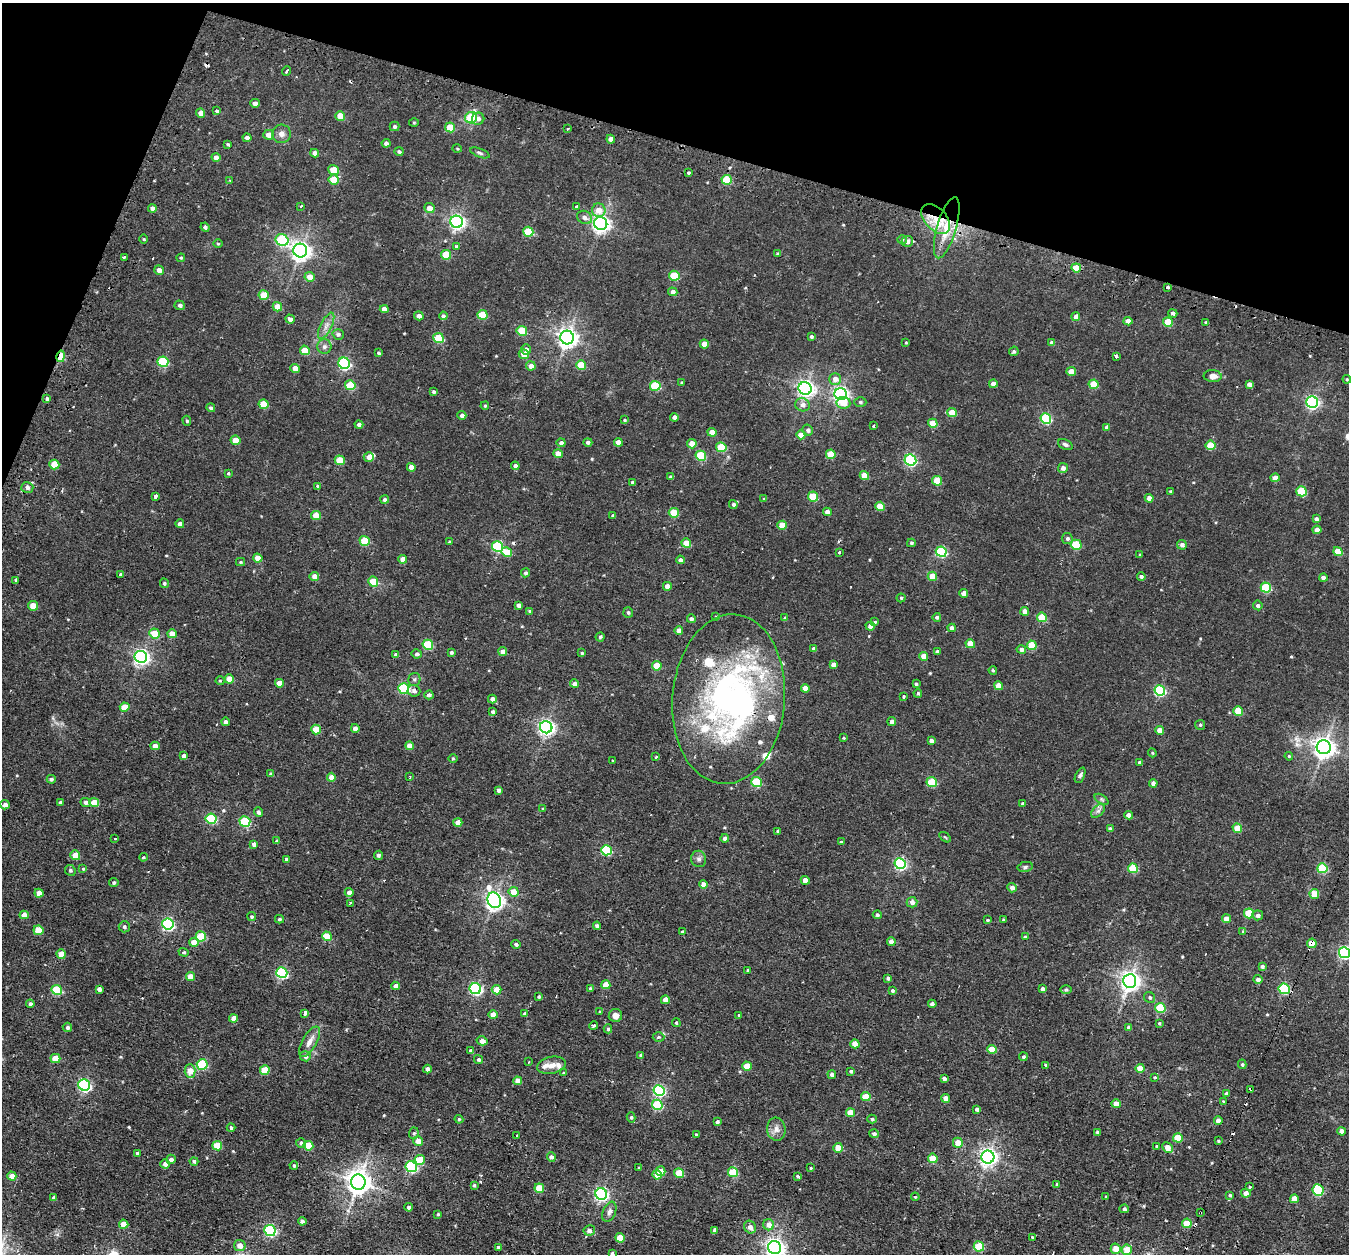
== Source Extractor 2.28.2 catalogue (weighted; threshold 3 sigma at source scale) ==
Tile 2 of 4 x 4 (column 2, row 1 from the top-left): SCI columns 1356-2702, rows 3930-5181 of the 5427 x 5445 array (HDU 1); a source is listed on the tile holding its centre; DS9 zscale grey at full resolution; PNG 1351 x 1256 px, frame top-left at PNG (2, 3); each listed source drawn as its Kron ellipse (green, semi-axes under 4 px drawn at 4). Shown black and unused: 14% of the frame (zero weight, under 2 of 3 exposures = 3% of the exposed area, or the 3 px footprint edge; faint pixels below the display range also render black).
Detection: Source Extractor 2.28.2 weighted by HDU 2 'WHT'; one run over the whole footprint, this tile lists its part. Background 0.0143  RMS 0.0045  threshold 0.0201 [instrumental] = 3 sigma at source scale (4.5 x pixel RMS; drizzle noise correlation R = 1.50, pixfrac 1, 0.05/0.05 arcsec/px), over >= 5 px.
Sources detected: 534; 1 inside a brighter object's white glare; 15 cosmic-ray / hot-pixel residue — neither listed nor drawn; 9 inside a brighter listed object's ellipse — not listed separately; of the other 509, all 500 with FLUX_AUTO >= 0.36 (the completeness limit of this list) listed and drawn (9 fainter detections not listed), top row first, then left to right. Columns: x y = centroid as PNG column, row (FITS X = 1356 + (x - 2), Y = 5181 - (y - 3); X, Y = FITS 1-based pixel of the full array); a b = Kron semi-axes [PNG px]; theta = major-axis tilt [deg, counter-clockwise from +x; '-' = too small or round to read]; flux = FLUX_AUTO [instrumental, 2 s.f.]
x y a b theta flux
287 71 4 3 - 2
255 103 4 4 - 1.8
217 111 3 3 - 2.2
201 113 4 4 - 2.7
340 116 5 4 - 7.2
471 118 6 5 - 19
478 119 6 6 - 1.4
414 122 5 3 - 0.4
395 126 5 5 - 0.9
450 127 5 5 - 9.9
568 128 3 2 - 0.38
281 134 9 9 - 2.2
269 135 5 5 - 3.4
247 138 4 4 - 1.5
611 139 4 4 - 2.8
386 143 4 4 - 1.4
228 144 4 3 - 1.4
457 149 4 3 - 0.39
399 151 4 4 - 0.77
315 153 4 4 - 2.1
480 153 10 4 -21 0.86
216 157 4 4 - 2.1
334 170 5 4 - 11
689 173 3 3 - 2.4
230 180 3 3 - 0.49
334 180 5 5 - 7.8
727 180 5 5 - 17
301 206 3 3 - 0.66
577 207 4 3 - 2
152 208 4 4 - 2
429 208 5 5 - 3.4
599 210 7 6 - 4.4
585 217 8 6 -30 1.8
936 219 17 11 -46 8.3
457 222 6 6 - 120
601 223 7 6 - 170
205 227 4 4 - 0.75
947 228 32 9 74 11
528 232 5 5 - 16
144 239 5 3 - 0.4
282 240 6 5 - 38
902 240 5 4 - 0.6
907 241 5 5 - 1.9
218 244 5 3 - 0.38
456 246 3 3 - 0.74
300 251 7 6 - 230
778 254 4 3 - 0.89
446 255 5 5 - 11
124 257 3 3 - 0.81
181 258 4 3 - 0.49
1076 268 5 4 - 9
159 270 5 4 - 2
674 276 5 5 - 17
310 277 5 5 - 4.3
1168 287 3 3 - 0.93
673 292 5 4 - 2
264 295 5 5 - 11
180 305 5 5 - 1.3
277 307 5 4 - 6
384 309 4 4 - 2.9
1173 313 4 3 - 1.4
482 315 5 5 - 14
419 316 5 4 - 1.6
443 316 4 4 - 1.2
1076 317 4 4 - 2.8
290 319 5 4 - 1.9
1128 321 4 4 - 3.9
1168 322 5 4 - 12
1206 322 3 3 - 0.93
326 326 14 5 64 2.3
522 331 5 5 - 15
338 334 5 5 - 0.94
811 336 3 3 - 0.77
567 337 7 6 - 240
439 338 5 5 - 20
906 343 3 2 - 0.39
1052 343 4 4 - 1.6
704 344 4 4 - 3.7
324 347 7 7 - 1.5
526 349 5 4 - 2.1
305 350 5 4 - 9.4
1014 351 5 4 - 0.71
378 353 4 3 - 0.62
524 354 5 4 - 4
61 356 6 4 77 15
1116 356 3 3 - 1.8
163 362 5 5 - 25
344 363 6 5 - 59
581 365 5 4 - 11
531 366 5 4 - 2.7
295 368 4 4 - 3.4
1071 371 4 4 - 4.6
1213 376 9 6 -4 2.9
835 379 6 5 - 3.3
1347 379 4 4 - 0.43
682 383 3 3 - 0.8
993 384 4 4 - 2.5
1094 384 5 4 - 11
1249 384 4 4 - 2.1
350 385 5 5 - 15
655 386 5 5 - 24
805 388 6 6 - 160
434 392 3 3 - 0.73
841 394 6 6 - 130
47 399 4 3 - 2.5
860 402 6 5 - 0.77
1312 402 6 5 - 89
843 403 7 6 - 6.4
264 404 5 4 - 12
803 405 7 6 - 2.3
485 406 4 3 - 0.49
211 408 5 4 - 0.75
952 413 5 4 - 9.2
462 415 4 4 - 1.7
674 417 4 4 - 1.7
1046 419 5 5 - 34
625 420 4 3 - 0.45
187 421 5 4 - 0.65
933 423 5 4 - 7.8
359 425 4 4 - 1.4
873 426 3 3 - 1
1107 427 4 4 - 1.3
808 430 5 5 - 1.5
712 432 4 4 - 4
801 435 4 4 - 5.3
235 440 5 4 - 6.7
588 442 4 4 - 1
618 442 4 4 - 3.2
561 443 4 4 - 1.3
692 444 5 4 - 4
1065 444 8 5 -24 1.1
1210 445 5 5 - 13
721 447 5 5 - 17
558 454 4 4 - 4.7
831 454 5 4 - 11
701 456 5 5 - 20
369 457 5 5 - 3.3
340 460 5 4 - 10
910 460 6 5 - 51
54 464 5 4 - 7.9
515 466 4 4 - 1.8
411 467 4 4 - 3.3
1063 468 5 5 - 1.7
228 473 3 3 - 0.66
864 476 5 4 - 8.8
671 477 4 3 - 0.82
1275 478 4 4 - 3.8
937 481 5 4 - 11
632 482 3 3 - 0.75
317 486 3 3 - 1
27 487 6 5 - 1.6
1170 491 3 3 - 0.38
1301 491 5 5 - 20
155 496 3 3 - 7.4
813 497 5 5 - 14
1149 498 4 4 - 2.9
764 499 4 4 - 0.63
385 500 4 4 - 1.2
733 504 4 4 - 0.92
880 506 5 4 - 9
827 512 4 4 - 2.3
674 513 5 5 - 13
316 516 5 4 - 8.3
613 516 4 3 - 1.2
1316 519 4 4 - 1.3
180 524 4 4 - 2
782 525 5 4 - 7.5
1317 530 4 4 - 3.6
1067 539 5 5 - 1
365 541 5 5 - 13
450 542 4 4 - 0.61
686 543 5 4 - 7.9
911 543 4 3 - 0.65
1076 545 5 5 - 18
1182 545 5 4 - 1.7
498 547 5 5 - 38
507 552 5 4 - 6.9
839 552 3 3 - 0.72
941 552 5 5 - 39
1338 552 5 4 - 8.9
1140 555 3 3 - 0.57
258 558 5 4 - 5.1
403 559 4 4 - 4.1
680 560 4 4 - 1.1
241 562 4 4 - 0.47
526 573 4 4 - 0.9
121 574 3 3 - 1.1
314 576 5 4 - 2.9
932 576 5 4 - 7.3
1141 576 4 3 - 1
1323 578 4 4 - 1.8
15 580 4 3 - 1.7
373 582 5 5 - 11
164 583 5 4 - 0.68
667 586 4 4 - 2.8
1266 587 5 5 - 27
964 593 4 4 - 2.9
901 598 4 4 - 0.52
519 605 4 4 - 1.7
1258 605 5 4 - 1
33 606 5 4 - 5.6
530 611 4 3 - 1.1
1025 611 4 4 - 2.5
628 612 5 5 - 0.85
715 617 4 3 - 0.57
937 617 4 3 - 0.95
1042 617 5 4 - 14
785 618 4 4 - 0.69
691 619 4 4 - 1.2
875 622 4 4 - 0.54
870 626 4 4 - 2.3
952 628 4 4 - 2.2
679 630 4 4 - 2.7
155 633 5 5 - 8.6
172 634 5 4 - 4.5
600 637 4 4 - 0.63
970 644 5 4 - 6.6
428 645 5 5 - 25
1032 645 5 4 - 12
814 649 4 4 - 1.7
1021 649 5 4 - 1.5
503 651 4 4 - 2.5
451 652 3 3 - 0.72
937 652 4 3 - 1.1
582 653 4 4 - 0.59
417 654 5 4 - 0.99
396 655 4 4 - 1.3
924 656 4 4 - 4.8
141 657 6 6 - 130
833 664 4 4 - 1.9
657 666 5 4 - 8.8
993 670 4 3 - 0.56
229 679 5 4 - 4.7
414 679 6 6 - 0.93
220 681 4 4 - 0.43
279 683 4 4 - 4.2
575 684 4 4 - 2.1
916 684 4 4 - 0.71
998 686 4 4 - 5.5
404 688 5 5 - 33
805 688 4 4 - 4
1160 690 5 5 - 46
414 691 6 6 - 1.6
918 693 4 3 - 0.73
429 695 4 4 - 1.3
904 697 4 3 - 0.75
492 699 4 4 - 2
729 699 85 56 85 130
125 707 5 4 - 7.3
1238 711 5 4 - 11
493 712 4 4 - 1
226 722 4 4 - 1.3
892 722 4 4 - 2.4
1200 725 5 5 - 0.62
546 727 6 6 - 140
355 728 4 4 - 2.3
316 729 5 4 - 10
1159 730 4 4 - 3.8
844 738 4 3 - 0.39
931 741 4 4 - 1.7
155 746 4 4 - 2.8
409 746 4 4 - 4.4
1324 747 7 7 - 280
1152 753 4 4 - 0.48
184 756 4 4 - 2.3
1289 756 4 3 - 0.44
656 757 3 3 - 0.89
453 759 5 3 - 0.42
613 761 3 3 - 0.98
1140 762 3 3 - 0.81
271 774 4 4 - 1.1
1080 775 8 4 65 0.82
331 777 4 4 - 4.2
410 777 3 2 - 0.38
51 779 4 3 - 0.82
756 782 5 5 - 22
932 782 5 5 - 21
1153 783 4 4 - 2
499 790 4 4 - 1.4
1101 799 7 4 -32 0.75
60 802 3 3 - 0.7
86 802 5 4 - 1.2
94 803 5 4 - 8.2
1023 804 3 3 - 0.87
5 805 4 4 - 1.8
543 809 3 2 - 0.43
1098 811 8 5 44 1.1
258 812 5 4 - 1.2
1128 815 4 4 - 2.1
211 819 5 5 - 30
245 821 5 5 - 23
458 822 4 4 - 4.4
1237 828 5 4 - 9.1
1110 829 4 3 - 1
778 831 4 3 - 0.59
945 837 6 3 -36 0.46
725 838 4 4 - 2.3
115 839 3 3 - 0.56
277 841 4 4 - 1
841 842 4 3 - 0.88
254 844 4 4 - 1.7
606 850 5 5 - 34
75 855 5 4 - 8.4
378 855 4 4 - 1
143 857 4 3 - 0.5
286 859 4 4 - 0.98
699 859 8 7 - 1.4
900 864 6 5 - 59
1025 867 7 5 11 0.9
1133 868 5 4 - 17
1322 868 5 5 - 23
83 869 4 4 - 0.52
70 870 5 5 - 0.81
805 880 4 4 - 3.8
114 882 4 4 - 0.74
703 884 4 4 - 3.6
1012 888 5 4 - 1.7
349 892 4 4 - 2
514 892 5 5 - 7.1
39 893 4 4 - 3.7
1314 894 5 5 - 5.2
494 900 8 6 -62 200
912 902 5 5 - 2.3
350 903 4 2 - 0.45
1249 913 5 5 - 15
24 915 4 4 - 3.7
877 915 4 4 - 0.96
1258 915 5 5 - 1.4
252 917 4 4 - 0.67
279 919 4 3 - 0.69
1003 919 4 3 - 0.45
1227 919 4 4 - 4.1
987 920 4 3 - 0.58
168 924 6 5 - 60
597 926 4 4 - 1.2
124 927 5 5 - 0.96
38 930 5 5 - 7.7
1243 931 3 2 - 0.39
682 932 4 3 - 0.64
201 936 5 5 - 14
327 936 5 4 - 9.3
1025 937 4 4 - 0.73
891 941 4 4 - 2.3
194 942 5 4 - 5.6
1312 943 5 4 - 6.2
516 944 5 4 - 1.1
184 952 5 4 - 0.52
1344 953 5 5 - 71
61 954 4 4 - 7.4
1262 966 4 4 - 1.1
748 970 3 3 - 0.73
282 973 5 5 - 46
190 977 4 4 - 5.4
888 978 3 3 - 0.81
1258 979 4 4 - 1.7
1130 981 7 6 - 220
606 985 5 4 - 6.2
396 986 4 4 - 3
99 989 4 4 - 1.9
475 989 6 5 - 63
590 989 4 4 - 0.72
1043 989 4 3 - 1.4
1066 989 6 4 1 0.65
1284 989 6 5 - 36
57 990 5 5 - 23
497 990 5 4 - 6
892 991 4 4 - 0.71
539 997 4 3 - 0.57
1150 998 6 5 - 0.78
665 1000 4 4 - 3.8
30 1004 4 4 - 1.3
932 1004 4 4 - 1.6
1160 1008 5 5 - 21
599 1012 3 3 - 2
305 1013 4 3 - 2.7
525 1014 4 4 - 1.6
493 1015 4 4 - 4.1
615 1015 7 6 - 2.2
739 1015 4 3 - 0.4
233 1018 4 4 - 2.2
676 1023 4 3 - 0.49
1159 1023 3 3 - 0.48
594 1026 4 3 - 1
67 1027 4 4 - 1.1
1129 1027 4 4 - 1.3
608 1029 4 4 - 0.67
659 1037 6 5 - 0.62
482 1041 5 4 - 2.7
309 1042 17 7 61 3.2
855 1044 4 4 - 6.6
992 1049 4 4 - 8.7
471 1051 4 4 - 1.8
640 1055 3 3 - 0.53
305 1056 5 5 - 1.7
1023 1057 4 4 - 0.71
55 1059 5 4 - 9.3
478 1059 5 4 - 0.71
528 1062 3 2 - 0.37
202 1064 5 5 - 29
1242 1064 5 4 - 0.61
551 1065 14 8 11 3
1046 1065 4 3 - 3.4
747 1066 4 4 - 7.3
1140 1068 4 4 - 6.9
427 1069 4 4 - 2.6
265 1070 5 4 - 11
190 1071 7 5 -87 6
851 1071 4 4 - 0.76
563 1073 3 3 - 0.47
832 1074 4 4 - 1.4
1155 1077 3 3 - 1.3
944 1078 4 3 - 1.4
518 1081 4 4 - 4.6
84 1085 6 5 - 68
1251 1089 3 3 - 1.3
659 1090 6 5 - 53
1227 1094 4 4 - 1.8
866 1097 5 4 - 9.3
946 1098 4 4 - 2.7
1223 1102 3 2 - 0.44
1116 1104 4 4 - 4.1
657 1105 5 5 - 22
977 1109 4 4 - 0.94
850 1113 4 4 - 7.5
631 1117 5 4 - 0.72
459 1119 4 4 - 0.5
872 1119 5 4 - 0.66
1218 1121 4 4 - 2.8
717 1122 4 3 - 1.1
231 1128 4 4 - 0.83
776 1129 11 9 -83 2.5
1341 1131 4 4 - 2.4
1097 1132 4 3 - 0.69
414 1133 6 5 - 0.73
874 1134 5 4 - 1
696 1135 4 3 - 0.48
516 1136 3 2 - 0.41
1178 1138 5 4 - 10
418 1141 5 5 - 4.9
1218 1141 4 3 - 0.52
301 1143 5 4 - 0.86
958 1143 5 5 - 5.3
217 1146 5 4 - 10
308 1146 5 4 - 13
1157 1146 4 4 - 0.57
1167 1147 6 5 - 4.4
838 1148 5 4 - 6.6
137 1153 3 3 - 0.97
551 1157 5 4 - 1.3
988 1157 6 6 - 180
933 1158 5 4 - 7.9
171 1159 5 4 - 1.7
420 1160 5 5 - 11
194 1161 4 4 - 0.88
165 1164 5 4 - 2.4
294 1165 4 3 - 0.54
411 1167 6 5 - 44
639 1168 3 3 - 0.44
811 1168 4 3 - 0.43
660 1171 5 5 - 8.8
733 1172 5 5 - 19
679 1173 5 4 - 12
657 1175 5 4 - 4.5
12 1176 4 4 - 4.9
798 1176 4 3 - 0.51
358 1182 7 7 - 400
1057 1184 3 3 - 0.53
474 1185 4 3 - 0.7
1250 1187 3 3 - 1.2
539 1188 5 4 - 11
1318 1190 6 5 - 28
1246 1193 4 4 - 2.2
601 1194 6 5 - 89
1230 1195 3 3 - 0.56
915 1197 4 3 - 0.4
1105 1197 3 3 - 0.54
54 1198 4 3 - 1.1
1294 1199 4 4 - 4.9
409 1207 4 4 - 1.2
1124 1209 4 4 - 1
609 1212 10 6 68 1.6
1200 1213 3 2 - 0.6
438 1214 3 3 - 0.42
302 1221 4 4 - 1.4
1187 1223 5 4 - 10
124 1224 5 4 - 6.6
769 1225 5 5 - 3.1
750 1227 6 5 - 2
270 1230 6 5 - 56
589 1230 6 5 - 1.6
715 1230 4 4 - 1.7
1032 1237 3 3 - 0.36
620 1238 5 4 - 7
240 1245 6 5 - 3.6
979 1246 5 5 - 17
498 1247 4 3 - 0.7
775 1248 7 6 - 210
1116 1249 5 5 - 6.3
1127 1250 5 5 - 7.3
612 1253 4 3 - 0.61
Overlapping masked pixels (flux is a lower limit): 8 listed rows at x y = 936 219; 947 228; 61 356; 729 699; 1312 943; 1284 989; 1251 1089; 1200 1213
Isophote crosses this tile's border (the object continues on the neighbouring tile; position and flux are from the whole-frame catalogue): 3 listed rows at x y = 1344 953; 775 1248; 612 1253